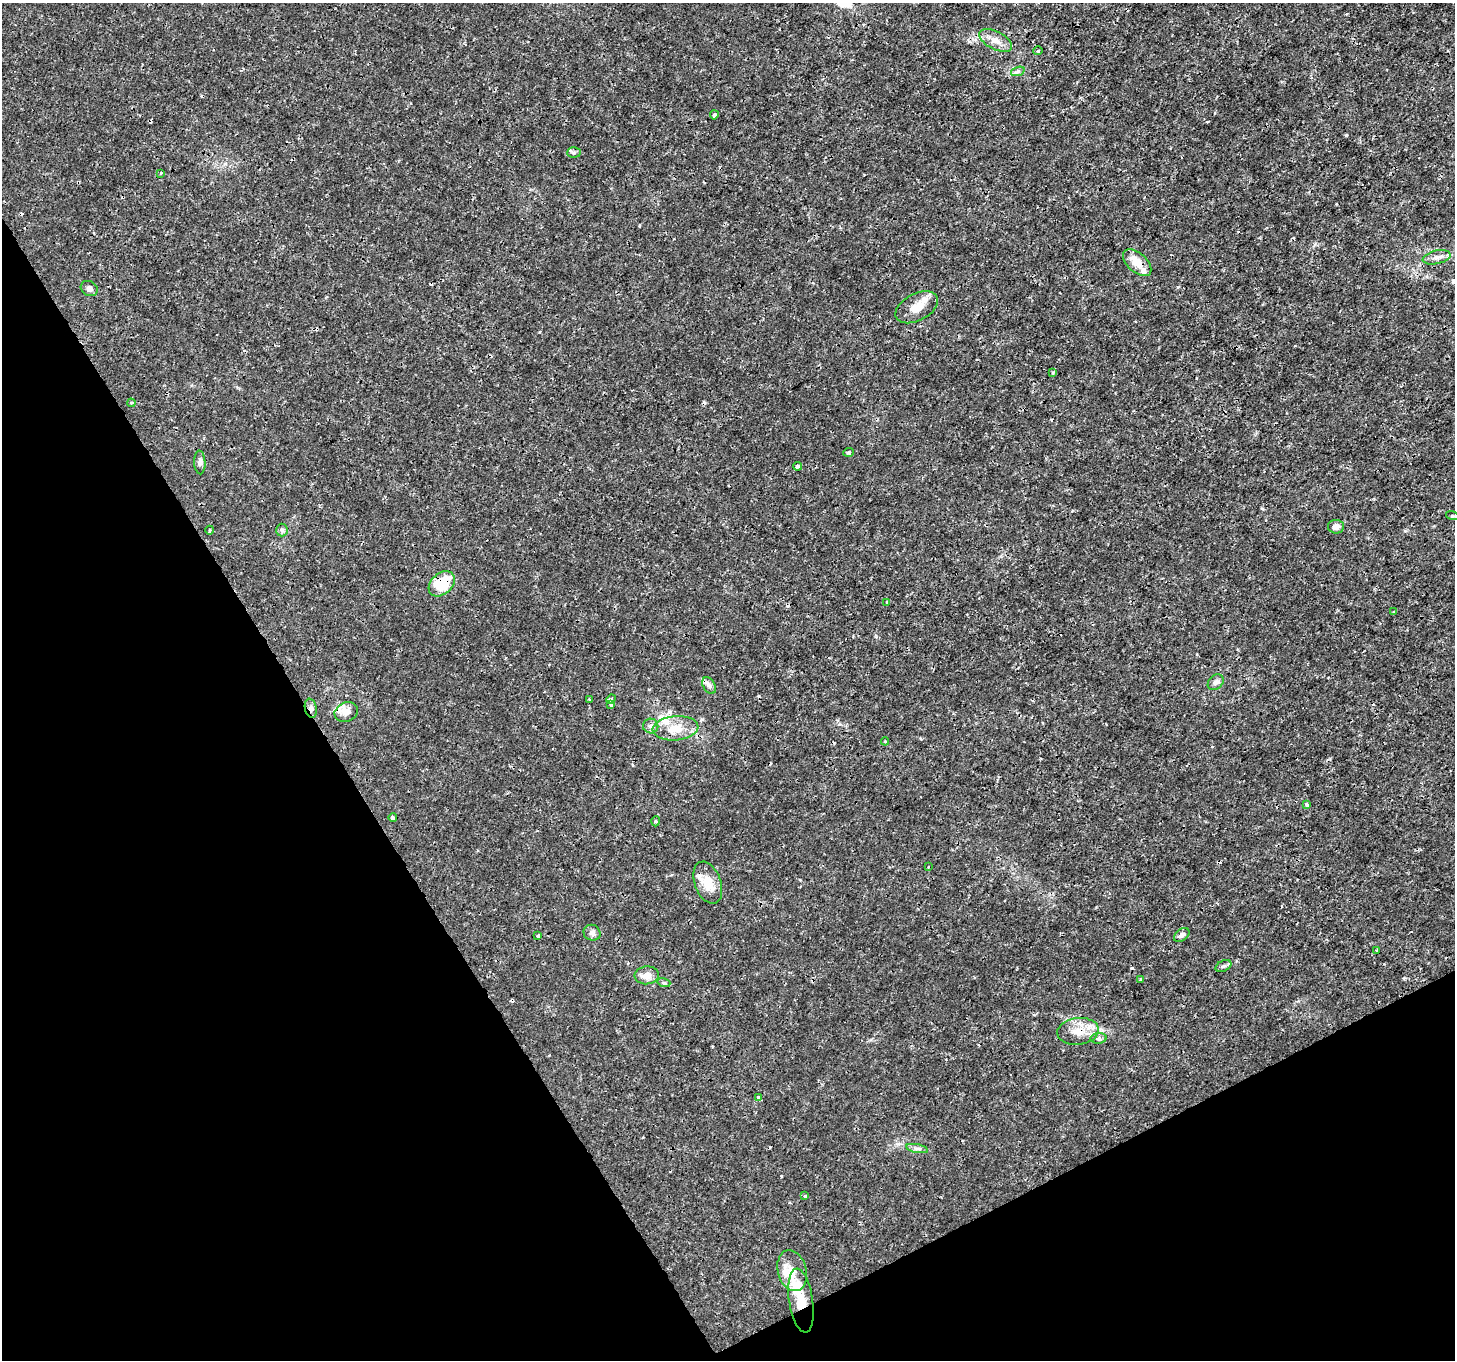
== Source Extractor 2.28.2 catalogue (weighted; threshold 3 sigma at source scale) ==
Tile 14 of 4 x 4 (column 2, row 4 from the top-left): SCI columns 1456-2908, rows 169-1526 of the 5814 x 5707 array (HDU 1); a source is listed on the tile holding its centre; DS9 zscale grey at full resolution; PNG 1457 x 1362 px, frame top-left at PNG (2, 3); each listed source drawn as its Kron ellipse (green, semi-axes under 4 px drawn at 4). Shown black and unused: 28% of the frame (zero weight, under 3 of 4 exposures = <1% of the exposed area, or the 3 px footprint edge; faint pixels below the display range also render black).
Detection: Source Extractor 2.28.2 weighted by HDU 2 'WHT'; one run over the whole footprint, this tile lists its part. Background 0.00183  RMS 7.9e-04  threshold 0.00357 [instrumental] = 3 sigma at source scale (4.5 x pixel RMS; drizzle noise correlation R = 1.50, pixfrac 1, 0.0396/0.0396 arcsec/px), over >= 5 px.
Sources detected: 66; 1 inside a brighter object's white glare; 9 cosmic-ray / hot-pixel residue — neither listed nor drawn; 4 inside a brighter listed object's ellipse — not listed separately; the other 52 listed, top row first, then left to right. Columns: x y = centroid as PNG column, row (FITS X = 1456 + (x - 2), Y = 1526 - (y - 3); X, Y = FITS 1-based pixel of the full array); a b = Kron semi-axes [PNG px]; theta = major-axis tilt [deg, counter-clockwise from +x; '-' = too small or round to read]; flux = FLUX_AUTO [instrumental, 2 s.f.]
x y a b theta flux
996 40 18 9 -27 0.76
1038 51 4 3 - 0.068
1018 71 7 4 19 0.16
714 115 4 4 - 0.14
574 152 7 5 4 0.13
161 173 4 2 - 0.061
1437 257 14 6 13 0.41
1137 263 17 9 -42 1.1
89 289 9 7 -29 0.29
917 307 23 13 27 1.2
1053 372 4 4 - 0.11
131 403 4 4 - 0.095
849 452 5 3 - 0.11
200 462 12 5 -87 0.28
797 466 4 3 - 0.52
1452 516 6 4 -18 0.11
1336 527 8 7 - 0.46
210 530 4 3 - 0.071
282 530 6 6 - 0.17
442 584 15 10 41 2.8
887 602 4 4 - 0.18
1394 612 3 3 - 0.19
1216 682 9 6 44 0.28
709 685 9 6 -62 0.26
611 699 5 4 - 0.13
589 700 3 2 - 0.11
611 705 4 4 - 0.13
311 708 10 6 -77 0.27
346 712 12 9 22 0.65
651 726 7 7 - 0.27
676 728 23 12 5 1.4
885 741 4 4 - 0.083
1306 805 4 4 - 0.2
393 818 4 3 - 0.32
656 821 5 3 - 0.097
928 867 3 2 - 0.053
708 883 22 13 -69 1.4
592 933 8 8 - 0.29
1182 935 9 5 37 0.26
538 936 3 3 - 0.16
1377 950 3 2 - 0.091
1223 966 8 5 26 0.18
647 975 12 9 4 0.59
1141 979 4 3 - 0.11
664 983 6 4 -17 0.12
1078 1031 21 13 6 1.3
1099 1038 8 5 5 0.17
759 1098 4 3 - 0.62
917 1149 11 4 -11 0.21
805 1196 3 3 - 0.14
792 1271 21 14 -75 1.2
801 1301 32 12 -81 2
Overlapping masked pixels (flux is a lower limit): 6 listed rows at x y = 1137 263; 442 584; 311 708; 393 818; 1078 1031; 801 1301